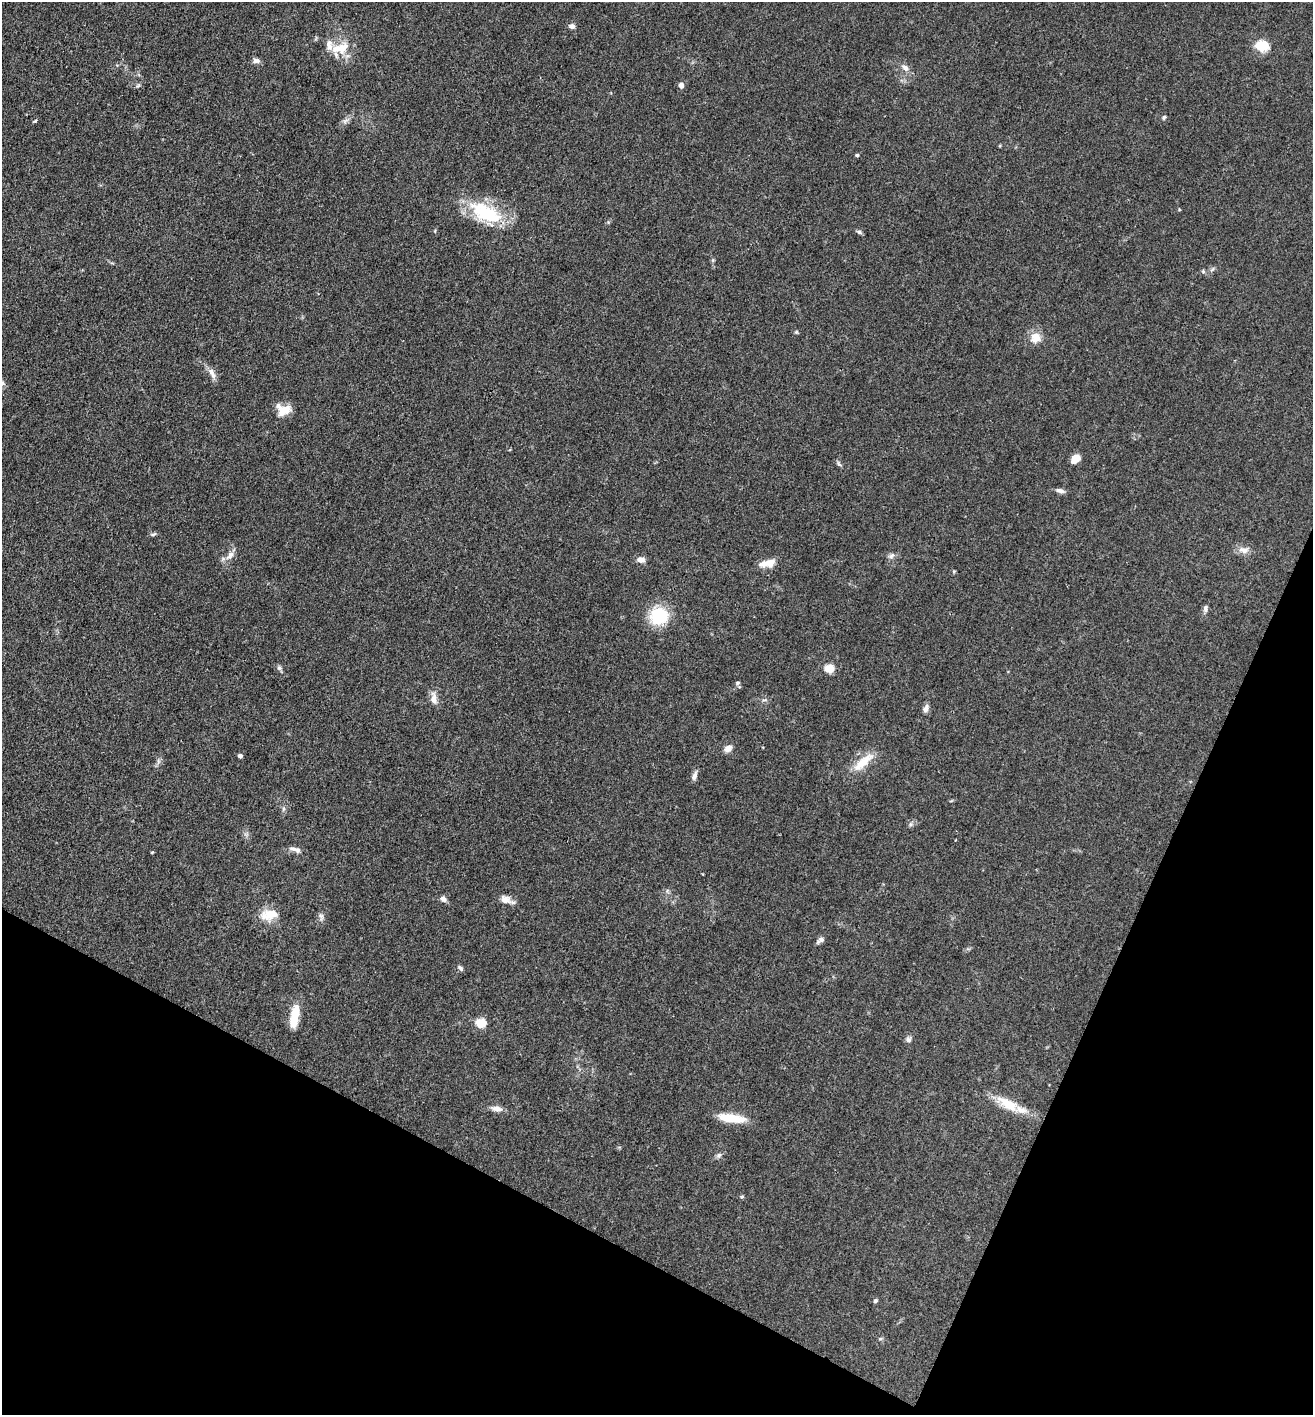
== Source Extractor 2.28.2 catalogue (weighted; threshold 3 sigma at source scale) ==
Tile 15 of 4 x 4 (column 3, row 4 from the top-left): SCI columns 2899-4209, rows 2-1414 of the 5662 x 5653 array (HDU 1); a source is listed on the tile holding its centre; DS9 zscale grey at full resolution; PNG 1315 x 1417 px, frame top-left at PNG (2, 2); no overlay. Shown black and unused: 22% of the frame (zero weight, under 3 of 4 exposures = <1% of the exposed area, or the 3 px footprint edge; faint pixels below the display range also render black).
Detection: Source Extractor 2.28.2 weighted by HDU 2 'WHT'; one run over the whole footprint, this tile lists its part. Background 0.0661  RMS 0.0058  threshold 0.026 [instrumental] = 3 sigma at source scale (4.5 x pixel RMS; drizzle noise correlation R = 1.50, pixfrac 1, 0.05/0.05 arcsec/px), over >= 5 px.
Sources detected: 63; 4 inside a brighter listed object's ellipse — not listed separately; the other 59 listed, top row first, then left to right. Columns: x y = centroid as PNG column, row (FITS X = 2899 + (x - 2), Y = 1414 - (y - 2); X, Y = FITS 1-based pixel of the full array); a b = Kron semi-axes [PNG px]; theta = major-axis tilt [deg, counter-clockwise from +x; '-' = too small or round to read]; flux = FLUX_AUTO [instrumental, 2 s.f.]
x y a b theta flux
572 26 7 6 - 2.1
329 45 16 8 -84 4.6
1261 46 15 11 -10 11
343 48 21 13 59 10
256 61 10 7 10 2.2
905 67 11 7 -45 3
138 85 7 4 20 0.89
681 85 6 5 - 2.6
1164 117 6 4 73 0.89
35 121 5 3 - 0.7
345 121 10 5 35 2
857 155 4 3 - 1.1
487 214 43 21 -16 32
859 232 7 5 -22 1.2
1203 271 6 4 -47 0.84
796 332 5 5 - 0.67
1035 338 14 14 - 6.5
211 371 11 8 -59 3.4
2 383 7 4 -90 1.1
285 410 17 9 30 7.6
1075 459 10 7 45 6.2
839 464 9 4 -46 1.1
1060 491 11 5 -18 2.3
153 534 9 4 16 1.1
1244 550 13 8 -10 4.1
230 555 16 7 48 3.8
892 556 9 6 40 1.9
641 560 8 6 -2 3.8
768 563 20 8 12 7.2
1205 608 9 6 85 1.7
659 616 12 11 - 37
279 668 7 5 -69 1.3
829 668 5 5 - 24
737 683 6 5 - 1.1
434 698 16 8 -84 4.3
926 709 8 6 69 3
728 748 8 6 33 4.3
240 756 4 4 - 1.9
863 762 37 11 41 11
694 776 11 6 69 2.6
283 809 7 4 88 1.1
910 824 7 4 89 1.1
295 849 18 6 -15 2.9
443 899 8 6 -37 2.2
505 899 15 11 -21 4.5
269 915 24 14 7 9.5
321 916 10 6 -77 1.8
820 940 10 5 38 2.1
460 968 8 5 -50 1.3
295 1016 27 9 81 12
480 1023 5 5 - 31
908 1040 8 6 -78 1.9
1008 1104 37 13 -31 14
497 1109 13 7 -11 3.5
732 1118 29 8 -7 16
719 1155 8 6 46 1.6
742 1197 5 3 - 0.69
875 1301 5 4 - 1.2
880 1339 6 4 19 0.75